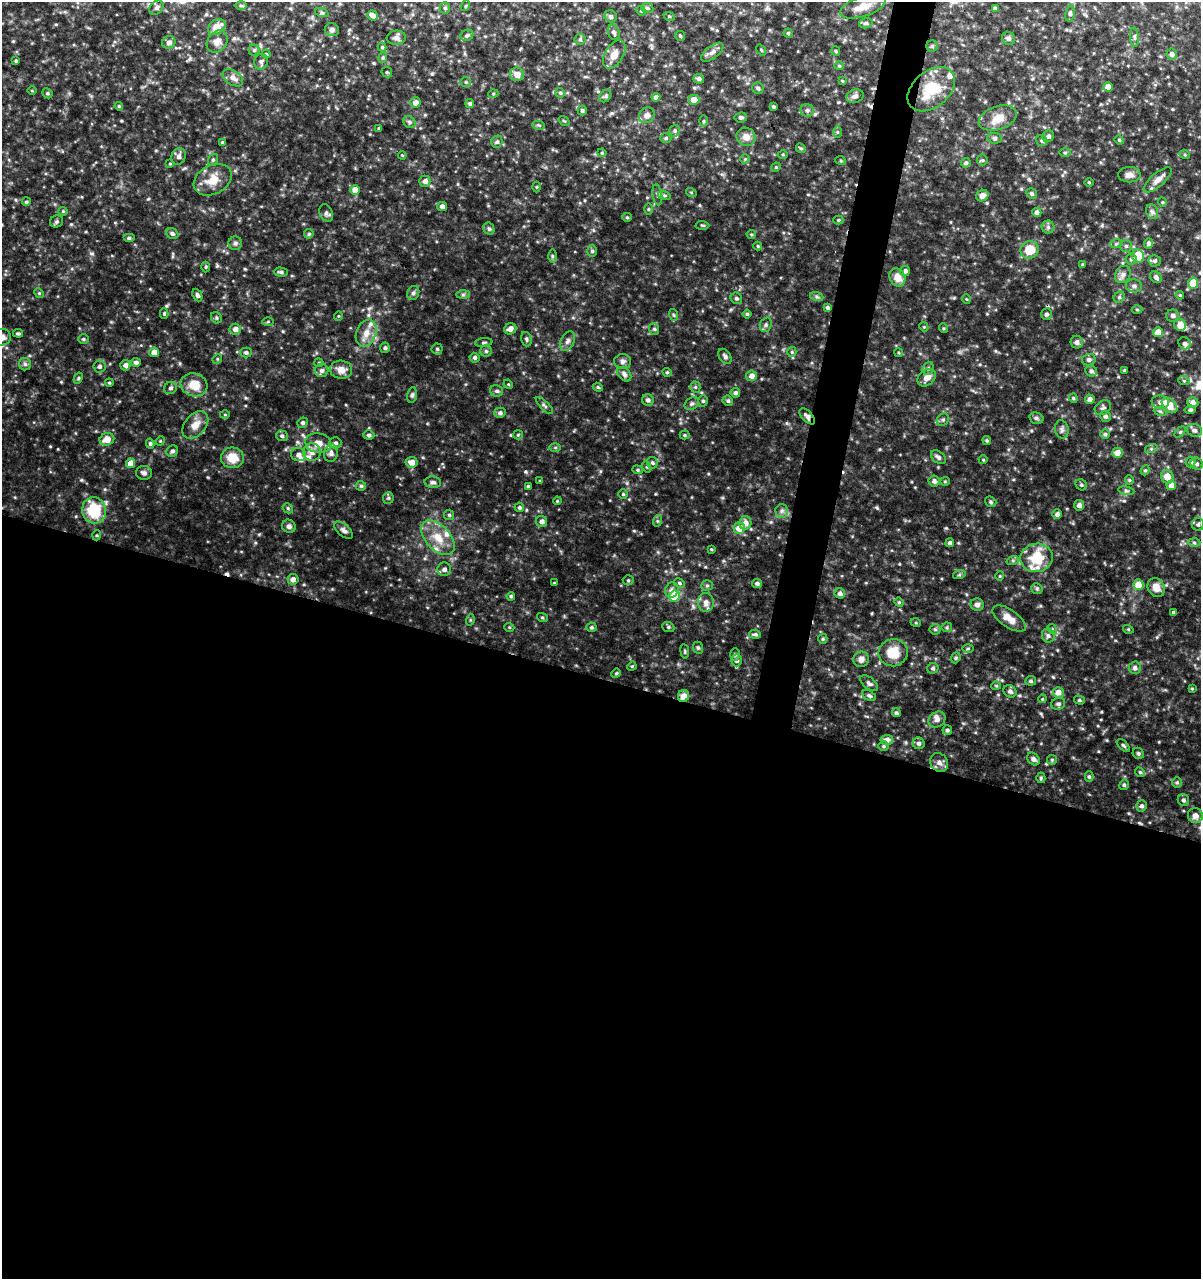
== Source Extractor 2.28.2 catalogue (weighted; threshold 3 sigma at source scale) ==
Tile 14 of 4 x 4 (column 2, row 4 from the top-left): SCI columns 1485-2683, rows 1-1277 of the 5302 x 5115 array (HDU 1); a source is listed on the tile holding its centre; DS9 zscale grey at full resolution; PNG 1203 x 1281 px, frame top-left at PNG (2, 2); each listed source drawn as its Kron ellipse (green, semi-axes under 4 px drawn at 4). Shown black and unused: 49% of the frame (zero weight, under 3 of 6 exposures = <1% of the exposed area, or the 3 px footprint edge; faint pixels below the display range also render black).
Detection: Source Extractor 2.28.2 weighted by HDU 2 'WHT'; one run over the whole footprint, this tile lists its part. Background 0.0392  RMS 0.0047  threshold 0.0193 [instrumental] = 3 sigma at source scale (4.09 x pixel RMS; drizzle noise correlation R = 1.36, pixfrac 0.8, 0.0396/0.0396 arcsec/px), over >= 5 px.
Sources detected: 404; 2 cosmic-ray / hot-pixel residue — neither listed nor drawn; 19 inside a brighter listed object's ellipse — not listed separately; the other 383 listed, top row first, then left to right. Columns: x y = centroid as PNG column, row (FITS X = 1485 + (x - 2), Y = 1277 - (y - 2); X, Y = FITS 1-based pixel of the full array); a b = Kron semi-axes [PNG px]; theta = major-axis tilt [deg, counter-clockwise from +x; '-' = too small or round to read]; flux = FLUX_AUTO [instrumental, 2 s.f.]
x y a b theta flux
241 6 6 4 -1 0.61
465 6 5 3 - 0.36
863 7 24 10 18 5.4
156 8 8 6 45 1.2
445 8 6 5 - 0.86
647 8 6 5 - 0.76
995 8 3 3 - 0.91
641 11 5 4 - 0.46
322 13 7 4 -19 0.68
1070 13 8 5 81 0.89
373 15 5 4 - 2
611 16 6 6 - 1.1
669 16 5 3 - 0.41
866 23 7 5 14 0.81
217 27 9 7 36 5.4
332 30 7 6 - 1.2
614 32 8 5 -71 1.2
788 33 4 4 - 0.55
467 35 7 5 24 0.89
680 36 5 5 - 0.54
1134 37 10 4 -85 0.81
396 38 9 7 4 1.5
1009 38 7 6 - 1.1
580 39 5 5 - 0.63
169 42 7 6 - 1.6
217 42 12 9 52 3.1
932 46 6 5 - 0.69
382 47 4 4 - 0.55
254 50 5 5 - 0.67
761 50 6 3 -54 0.46
836 51 5 4 - 0.48
712 52 13 6 37 2
266 54 4 3 - 0.45
614 54 16 9 59 3.9
1172 54 5 5 - 1.6
383 58 5 4 - 0.6
16 61 3 3 - 0.55
261 62 8 6 73 1.2
839 66 5 4 - 0.5
387 72 6 5 - 0.58
517 74 7 6 - 3
233 78 11 7 -34 2.4
699 79 5 4 - 1
842 81 4 4 - 0.39
466 82 5 5 - 0.65
1108 87 5 4 - 3.1
758 88 6 5 - 0.79
931 89 27 18 40 14
32 91 5 3 - 0.35
47 93 5 5 - 0.69
560 93 5 4 - 0.71
493 94 5 3 - 0.39
605 96 6 5 - 0.75
855 96 9 6 18 1.7
656 97 4 4 - 2
694 100 5 5 - 4.1
415 103 5 5 - 2.5
470 103 4 4 - 0.73
119 106 4 4 - 0.46
773 106 3 3 - 0.59
807 110 7 6 - 1.1
582 111 5 4 - 0.78
647 115 8 7 - 1.9
741 117 6 5 - 0.79
998 118 20 11 19 5.2
564 121 6 3 -35 0.41
703 121 6 4 89 0.52
409 122 7 5 -40 0.92
538 125 6 4 -13 0.56
379 128 4 4 - 0.46
675 131 6 5 - 0.76
837 132 6 4 -90 0.51
1048 136 6 5 - 1.2
746 137 9 9 - 3
666 138 5 5 - 0.66
995 138 7 5 -7 0.79
1119 140 4 4 - 0.6
1042 141 6 5 - 0.77
222 142 4 3 - 0.49
497 142 6 5 - 0.94
801 148 5 4 - 0.52
602 153 4 4 - 0.47
1065 153 5 3 - 0.54
783 154 5 3 - 0.4
402 155 4 3 - 0.36
1185 155 5 3 - 0.49
179 156 8 7 - 1.4
745 159 5 5 - 0.5
213 160 6 4 69 0.58
982 160 5 5 - 0.6
841 161 5 3 - 0.4
966 163 5 4 - 0.85
170 164 4 3 - 0.42
776 167 5 4 - 0.44
1130 175 11 7 2 2.2
213 180 20 14 29 6.6
1158 180 17 6 41 2.6
425 181 5 5 - 1.6
1089 182 5 3 - 0.36
536 187 5 3 - 0.43
355 190 5 4 - 4.7
691 192 5 3 - 0.37
1032 194 5 5 - 0.91
657 195 11 4 -81 1
664 195 6 4 -18 0.7
982 196 6 5 - 2.5
26 202 4 4 - 0.71
1162 202 5 3 - 0.36
442 206 5 4 - 1.6
648 209 6 4 -89 0.47
63 211 4 4 - 0.47
1037 212 4 4 - 1.5
1152 212 8 6 -68 1.2
326 213 9 6 -69 1.2
627 217 5 4 - 0.59
838 220 5 4 - 0.6
56 221 7 6 - 0.77
702 225 7 3 -2 0.54
1048 227 6 6 - 0.99
489 229 6 5 - 0.81
172 233 6 5 - 0.99
309 234 5 4 - 0.61
751 234 4 4 - 0.47
129 238 5 4 - 0.81
235 243 7 6 - 1
1148 243 5 4 - 1.2
1116 244 6 3 19 0.57
758 246 4 4 - 0.41
1126 246 6 6 - 0.88
1030 250 9 8 - 8.1
592 251 6 5 - 0.73
552 256 6 4 -90 0.62
1138 256 7 6 - 6.2
1131 259 6 5 - 0.77
1155 261 6 5 - 0.97
1083 264 4 3 - 0.44
206 267 5 3 - 0.5
905 271 5 5 - 1.3
281 272 7 4 -1 0.95
1123 274 9 7 57 1.7
897 277 9 7 -64 4.2
1156 277 6 5 - 1.3
1193 283 5 5 - 7.6
1134 286 8 6 -11 1.4
39 293 5 4 - 0.52
413 293 7 6 - 0.97
197 295 7 4 -64 0.93
463 295 7 4 1 0.75
1180 295 4 3 - 0.43
817 297 7 4 -18 0.71
1119 297 6 5 - 0.81
736 298 6 5 - 0.75
966 299 5 3 - 0.32
827 308 4 3 - 0.81
1137 309 5 3 - 0.47
164 314 5 4 - 0.52
747 314 4 4 - 0.57
1046 314 6 5 - 0.97
674 315 6 4 -70 0.55
338 316 5 3 - 0.32
1173 316 6 6 - 1.7
216 318 6 5 - 0.63
268 322 5 3 - 0.41
766 325 7 5 70 0.96
1180 325 6 6 - 5.2
924 327 5 3 - 0.37
943 328 5 3 - 0.43
235 329 6 5 - 2.4
510 329 6 5 - 2
654 329 6 5 - 0.74
1158 332 5 5 - 4.1
18 333 5 3 - 0.71
366 333 14 10 67 4.3
2 337 9 8 - 2.5
83 339 5 4 - 0.6
526 339 7 5 -74 0.78
567 341 10 6 66 1.6
484 342 9 3 5 0.67
1077 342 6 6 - 1.5
1184 343 6 5 - 0.94
385 348 5 4 - 0.82
437 349 5 5 - 0.75
486 351 6 5 - 0.78
154 352 5 5 - 3.6
246 352 5 5 - 0.98
792 352 5 4 - 0.52
899 353 4 3 - 0.44
725 356 8 5 -57 1.1
475 358 5 4 - 0.81
217 359 5 4 - 0.53
1089 360 7 6 - 1.1
623 361 8 7 - 1.3
136 362 5 4 - 1.1
319 363 4 4 - 0.47
25 364 6 6 - 1
125 365 5 5 - 1.6
99 366 6 6 - 1.2
928 368 7 5 69 0.89
321 370 7 6 - 1.6
341 370 11 9 -3 3.5
1124 370 3 3 - 0.46
1091 371 6 5 - 1
667 372 5 4 - 0.54
624 374 8 6 -47 1.5
751 376 5 5 - 2.3
78 378 6 4 62 0.54
927 378 10 7 42 2.8
1184 381 6 3 -19 0.52
109 383 4 4 - 0.47
508 384 5 4 - 0.4
194 385 13 11 -17 6.8
598 387 5 4 - 0.58
695 387 5 5 - 0.7
170 388 6 6 - 1.1
497 391 6 5 - 0.96
735 393 5 4 - 1.3
412 395 8 5 79 0.81
1073 398 4 4 - 0.49
1090 399 5 4 - 1.9
648 400 6 5 - 1.2
703 401 5 5 - 0.72
728 401 5 5 - 0.8
1160 402 8 6 -9 1.7
1193 402 5 5 - 2
692 404 8 5 33 1
544 405 11 4 -45 0.88
1169 405 9 6 -45 7
1103 408 9 6 36 1.1
1190 410 5 4 - 0.74
1160 411 6 4 -19 0.77
500 413 6 5 - 1.2
225 414 5 3 - 0.39
807 416 10 5 -47 1.5
1106 416 5 5 - 0.96
1036 418 7 5 -16 1.1
943 420 6 5 - 0.85
303 423 5 5 - 0.92
195 425 16 10 49 4.1
1062 429 9 6 -77 1.3
1195 430 8 6 -21 1.3
1180 432 6 4 45 0.59
1105 434 5 5 - 0.68
369 435 5 4 - 0.94
518 435 5 4 - 0.45
684 435 5 4 - 0.51
282 436 6 5 - 0.94
107 439 7 6 - 4
987 440 4 4 - 0.56
160 441 5 4 - 0.42
318 443 13 10 -10 4.3
335 443 6 5 - 1
150 444 5 4 - 0.76
555 447 6 4 0 0.53
1151 449 6 4 19 0.73
172 451 6 5 - 1.1
312 452 9 8 - 2.6
331 453 9 7 81 1.8
1117 453 5 5 - 3.2
298 454 7 6 - 2.1
938 457 8 5 -39 1.1
232 458 11 10 - 6.7
983 460 4 4 - 0.44
412 462 6 5 - 3
1191 462 5 4 - 1.4
130 463 5 4 - 5.5
652 463 6 5 - 0.81
1197 464 6 5 - 1
647 467 6 3 -71 0.51
637 470 5 4 - 0.55
1145 470 5 4 - 0.59
144 473 8 7 - 1.4
1167 477 7 6 - 4.3
1129 480 4 4 - 0.45
540 481 4 3 - 0.4
934 481 6 5 - 1.7
945 481 5 4 - 0.48
433 482 8 5 -4 1.1
1081 485 6 5 - 0.76
1171 485 5 4 - 2.8
361 486 5 5 - 0.68
528 486 4 4 - 0.57
1126 491 8 4 -9 0.79
623 494 5 5 - 0.56
388 498 6 5 - 0.72
557 501 4 3 - 0.37
991 502 6 5 - 0.7
1079 505 5 5 - 1.6
519 507 5 4 - 0.81
288 508 5 4 - 0.59
94 510 13 12 - 17
782 511 7 6 - 1.3
1057 514 5 5 - 1.4
449 515 5 5 - 0.67
542 521 6 5 - 1.9
657 521 6 4 72 0.55
745 523 7 6 - 2.4
1198 524 6 6 - 0.81
289 526 7 6 - 1.4
739 528 5 5 - 5.1
343 530 11 6 -41 1.4
97 535 5 3 - 0.41
438 538 21 12 -47 7.9
950 543 4 4 - 0.97
1194 543 6 4 -2 0.65
711 549 3 3 - 0.4
1037 558 16 14 10 13
1013 560 6 4 19 0.67
444 569 7 6 - 1.6
959 575 6 4 18 0.65
1000 576 5 4 - 0.42
293 579 5 5 - 2.1
628 580 5 5 - 0.57
554 583 3 3 - 0.4
679 583 6 4 -29 0.66
757 583 5 4 - 1.2
707 585 5 5 - 0.67
1138 585 5 5 - 5.9
1156 587 10 8 -59 3.7
1037 589 6 5 - 0.72
672 590 7 6 - 1.6
840 593 5 5 - 1.6
511 596 4 4 - 0.8
674 596 6 5 - 16
706 602 9 8 - 2.4
899 602 5 4 - 0.57
977 605 6 6 - 1.5
1173 612 3 3 - 0.59
542 617 5 3 - 0.45
1009 619 19 9 -34 4.3
470 620 6 3 73 0.5
916 623 5 3 - 0.43
509 627 5 3 - 0.37
591 627 5 5 - 0.7
668 627 6 5 - 0.68
947 627 5 5 - 0.6
935 629 5 5 - 0.66
1052 629 5 4 - 0.55
1128 629 5 3 - 0.4
755 634 6 4 -7 0.84
1048 636 7 6 - 1.2
823 639 5 4 - 0.56
698 648 6 5 - 0.65
968 648 6 4 1 0.52
685 651 7 3 -82 0.51
893 653 15 13 11 8.5
735 654 6 5 - 0.69
956 658 6 4 68 0.61
861 659 8 7 - 2.3
737 660 6 5 - 1.4
632 666 5 4 - 0.42
933 668 6 5 - 0.84
1135 668 6 6 - 1.3
616 673 5 4 - 0.56
1031 681 5 5 - 0.78
869 683 10 5 -39 1.3
996 686 5 4 - 0.47
1192 689 4 3 - 0.42
1010 691 7 6 - 1.2
1058 692 5 5 - 3
683 696 6 5 - 3.5
869 696 7 4 -30 0.91
1042 699 4 3 - 0.4
1079 700 5 4 - 0.65
1058 704 7 6 - 1
896 713 4 4 - 0.89
937 720 9 7 37 1.6
947 730 5 5 - 0.9
887 740 6 5 - 2.4
919 743 6 5 - 1.2
1123 745 8 4 -42 0.76
884 746 5 4 - 0.64
1138 753 6 5 - 0.68
1033 759 7 5 -47 1.2
1052 760 5 5 - 0.53
939 762 10 8 -49 2
1140 772 5 4 - 0.55
1089 777 5 4 - 0.68
1041 778 5 4 - 0.54
1177 782 5 4 - 0.63
1124 785 5 4 - 0.81
1183 800 6 5 - 0.93
1142 806 5 5 - 1.2
1195 815 7 7 - 2.3
Overlapping masked pixels (flux is a lower limit): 2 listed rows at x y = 807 416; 683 696
Isophote crosses this tile's border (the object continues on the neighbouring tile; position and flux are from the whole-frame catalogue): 3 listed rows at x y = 863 7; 1193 283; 2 337
Unlisted compact peaks at least as high as the median listed source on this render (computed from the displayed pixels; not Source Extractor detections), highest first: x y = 877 508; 525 471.